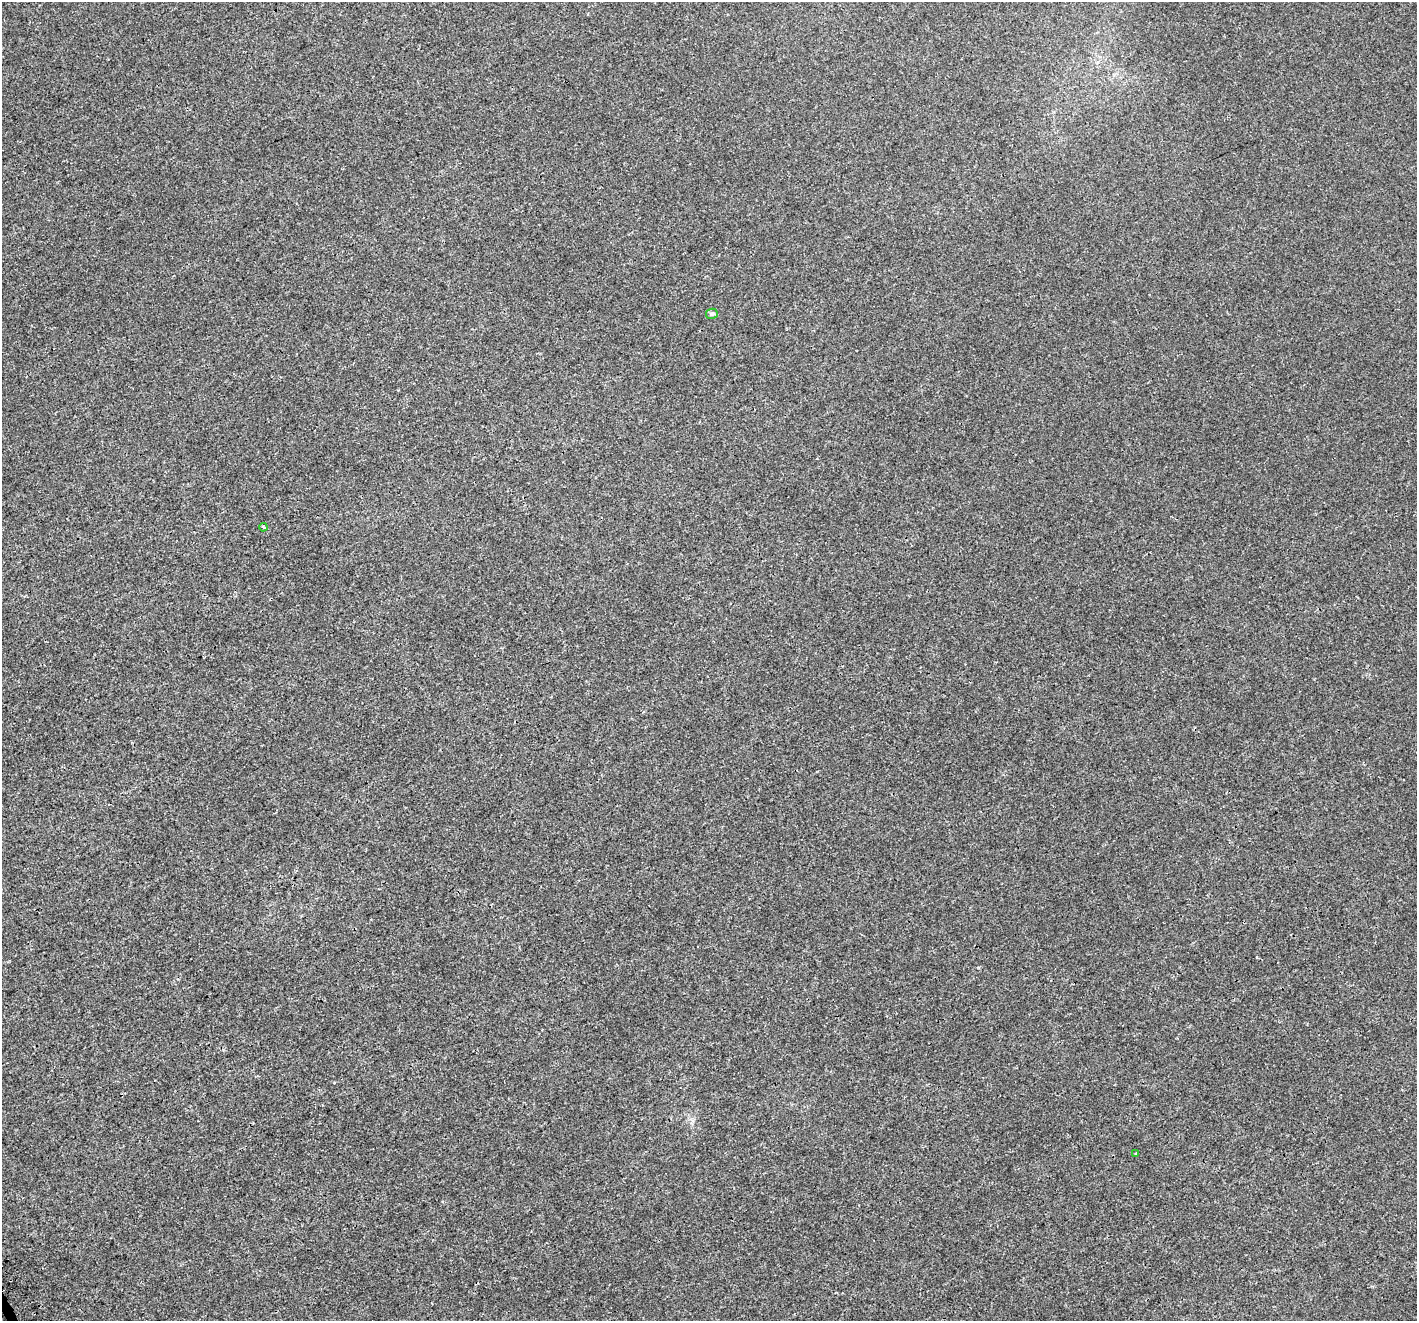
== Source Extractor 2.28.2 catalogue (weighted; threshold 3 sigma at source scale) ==
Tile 7 of 4 x 4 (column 3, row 2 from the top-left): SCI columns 2959-4373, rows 2915-4233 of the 5883 x 5758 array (HDU 1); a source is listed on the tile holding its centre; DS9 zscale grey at full resolution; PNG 1419 x 1323 px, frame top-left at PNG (2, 2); each listed source drawn as its Kron ellipse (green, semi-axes under 4 px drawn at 4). Shown black and unused: <1% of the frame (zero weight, under 3 of 4 exposures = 7% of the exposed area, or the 3 px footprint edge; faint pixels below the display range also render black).
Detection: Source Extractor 2.28.2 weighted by HDU 2 'WHT'; one run over the whole footprint, this tile lists its part. Background 8.48e-04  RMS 0.0014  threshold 0.00611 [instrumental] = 3 sigma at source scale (4.5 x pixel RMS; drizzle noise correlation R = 1.50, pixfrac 1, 0.0396/0.0396 arcsec/px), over >= 5 px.
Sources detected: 3; all 3 listed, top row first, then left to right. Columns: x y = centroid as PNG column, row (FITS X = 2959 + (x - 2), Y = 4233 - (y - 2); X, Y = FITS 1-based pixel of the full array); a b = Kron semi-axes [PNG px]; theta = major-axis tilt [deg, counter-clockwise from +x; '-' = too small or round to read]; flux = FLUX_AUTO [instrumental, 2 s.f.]
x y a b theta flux
712 314 6 5 - 0.37
263 527 4 3 - 0.15
1136 1154 3 3 - 0.25